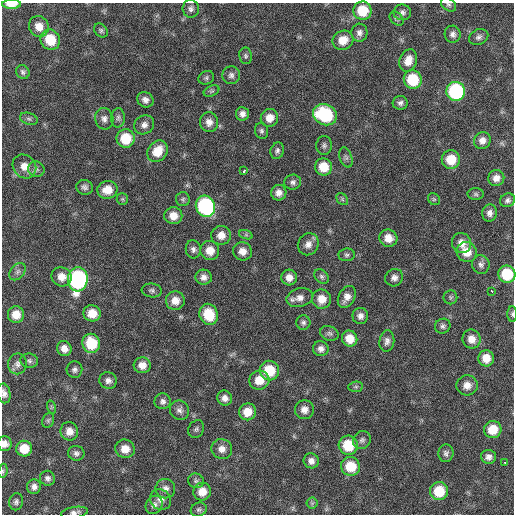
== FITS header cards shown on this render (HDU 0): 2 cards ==
NAXIS1  =                  512 / Axis length
NAXIS2  =                  512 / Axis length

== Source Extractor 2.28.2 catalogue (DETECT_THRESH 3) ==
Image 512 x 512 px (HDU 0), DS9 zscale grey, 1 PNG px = 1 image px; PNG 516 x 516 px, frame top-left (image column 1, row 512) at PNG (2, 3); each listed source drawn as its Kron ellipse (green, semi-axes under 4 px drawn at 4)
Background 59.6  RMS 8.4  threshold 25.3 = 3 sigma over >= 5 px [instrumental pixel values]
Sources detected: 143; all 143 listed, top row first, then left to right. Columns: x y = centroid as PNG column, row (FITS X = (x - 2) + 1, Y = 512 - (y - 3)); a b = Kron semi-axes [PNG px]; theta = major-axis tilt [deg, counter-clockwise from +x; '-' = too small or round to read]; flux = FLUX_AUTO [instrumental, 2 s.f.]
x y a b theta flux
11 4 9 5 1 6200
448 5 8 6 -37 1300
191 9 9 8 - 2100
362 11 9 9 - 15000
402 12 9 8 - 2000
397 19 8 5 -46 1100
39 26 11 9 -63 5800
101 30 8 5 -47 1200
359 33 9 8 - 2500
453 34 8 8 - 2400
479 37 10 7 26 2200
50 40 10 9 - 14000
343 40 10 9 - 6900
246 56 8 6 -81 1400
408 60 11 8 70 5500
23 72 7 6 - 1600
231 75 9 9 - 2300
206 78 8 6 27 1300
413 80 9 9 - 20000
212 91 8 5 26 1100
456 91 9 9 - 61000
145 100 8 7 - 2700
400 103 7 7 - 1900
242 114 7 6 - 2800
325 115 12 10 -24 41000
118 118 10 7 88 1900
269 118 9 8 - 5700
29 119 9 5 -18 1600
104 119 11 9 -77 3000
209 122 10 9 - 4100
144 125 10 9 - 3200
261 131 8 6 -75 1500
126 138 9 9 - 16000
482 140 9 8 - 3500
324 145 9 7 90 1700
158 151 11 9 52 10000
277 151 8 6 71 1700
346 157 10 6 -72 1700
451 159 9 9 - 11000
24 166 13 11 -47 6600
324 167 8 8 - 11000
36 169 8 7 - 2000
244 171 4 3 - 11000
496 178 8 8 - 4100
293 182 8 7 - 2000
85 187 8 7 - 2000
107 190 10 9 - 8000
279 193 8 7 - 3500
476 194 8 6 -3 1200
122 199 6 5 - 920
183 199 7 7 - 1300
342 199 6 5 - 1100
434 199 6 5 - 840
507 200 8 6 27 1800
205 206 10 9 - 79000
489 213 9 7 82 3100
173 216 9 8 - 6200
221 235 10 9 - 5200
246 235 7 4 -19 1100
388 238 9 8 - 6200
462 243 10 9 - 5300
308 244 11 10 - 4000
193 249 9 7 -82 2300
210 251 10 9 - 7000
243 251 9 9 - 4900
467 252 10 9 - 8500
347 255 8 6 6 1400
481 265 9 8 - 2300
18 272 10 6 51 2000
507 274 8 8 - 20000
322 276 8 6 -45 1500
61 277 10 9 - 5700
204 277 8 7 - 3100
289 277 8 8 - 4200
394 278 9 8 - 2800
78 279 12 10 84 130000
152 290 10 7 -7 1700
492 291 3 3 - 17000
347 297 12 8 62 4500
450 297 7 7 - 1200
300 298 13 9 14 4400
322 299 9 9 - 6700
175 301 9 9 - 5900
92 313 9 8 - 8500
209 314 11 9 -68 18000
512 314 7 5 90 1000
16 315 8 8 - 7200
360 316 8 8 - 2800
303 322 7 7 - 1600
443 326 8 7 - 1700
329 333 9 7 -21 1800
350 339 8 7 - 7900
471 339 9 9 - 5400
387 341 11 7 82 2600
91 343 10 9 - 19000
64 348 8 7 - 4100
321 349 8 7 - 2900
486 358 8 8 - 7000
29 361 9 7 -7 1700
17 364 10 9 - 2900
142 365 8 8 - 5000
74 370 8 8 - 1900
269 371 10 9 - 17000
259 380 10 9 - 8800
108 381 9 8 - 2700
467 385 10 10 - 4700
356 387 7 5 7 960
4 393 10 6 -79 2500
225 398 8 7 - 3100
163 401 8 8 - 2200
51 407 7 4 -72 790
180 410 10 9 - 2700
304 410 9 9 - 4000
247 412 8 8 - 8300
48 420 7 5 69 1100
196 429 9 7 56 1400
493 429 9 8 - 11000
69 431 9 8 - 5100
362 440 9 8 - 1900
5 444 7 7 - 3600
348 445 9 9 - 18000
24 449 8 8 - 11000
125 449 10 9 - 6300
222 449 10 10 - 4100
76 453 8 7 - 1900
446 453 9 7 86 1900
489 457 7 7 - 2800
311 461 7 7 - 3100
505 462 3 3 - 12000
351 466 9 9 - 15000
3 471 7 4 83 880
47 478 7 7 - 2100
196 481 8 7 - 1600
34 487 7 7 - 2700
165 489 10 9 - 3100
439 491 9 9 - 15000
202 492 9 8 - 6800
161 500 11 9 -37 3800
16 502 8 7 - 1700
312 503 5 5 - 1100
154 505 9 8 - 2500
199 510 8 7 - 1500
74 512 14 5 9 2400
At the frame edge (FLAGS 8, measured only in part): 8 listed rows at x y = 11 4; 448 5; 507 274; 512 314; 4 393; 5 444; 3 471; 74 512